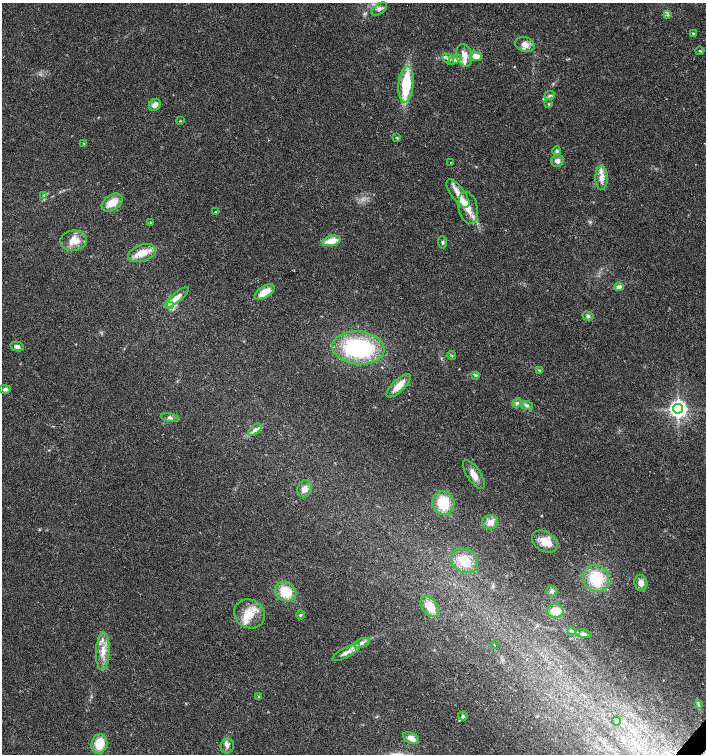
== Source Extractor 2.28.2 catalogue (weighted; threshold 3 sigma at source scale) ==
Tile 6 of 4 x 4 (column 2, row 2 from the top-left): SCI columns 1640-3047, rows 3009-4512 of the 6027 x 6022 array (HDU 1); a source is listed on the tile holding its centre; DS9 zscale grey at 2 x 2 block average (1 PNG px = mean of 2 x 2 image px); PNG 708 x 756 px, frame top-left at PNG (2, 3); each listed source drawn as its Kron ellipse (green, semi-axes under 4 px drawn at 4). Shown black and unused: <1% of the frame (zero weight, under 2 of 3 exposures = <1% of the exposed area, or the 3 px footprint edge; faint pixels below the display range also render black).
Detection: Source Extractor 2.28.2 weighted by HDU 2 'WHT'; one run over the whole footprint, this tile lists its part. Background 0.0317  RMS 0.0047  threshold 0.0212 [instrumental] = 3 sigma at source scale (4.5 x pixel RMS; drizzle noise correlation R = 1.50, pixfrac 1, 0.0396/0.0396 arcsec/px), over >= 5 px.
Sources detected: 82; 8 inside a brighter listed object's ellipse — not listed separately; the other 74 listed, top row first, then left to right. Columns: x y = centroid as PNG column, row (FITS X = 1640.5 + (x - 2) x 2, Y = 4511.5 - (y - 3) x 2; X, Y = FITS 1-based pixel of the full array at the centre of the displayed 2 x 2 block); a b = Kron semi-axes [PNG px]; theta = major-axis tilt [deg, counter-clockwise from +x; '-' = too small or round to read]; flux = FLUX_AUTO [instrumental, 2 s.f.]
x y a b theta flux
379 9 9 5 36 3.9
668 15 4 2 - 1.2
693 34 3 2 - 1.7
525 44 9 7 -16 8.4
700 51 4 2 - 1.1
464 55 11 7 -75 9.8
476 56 6 4 -22 11
448 59 6 4 -42 3.6
455 60 7 3 30 2.9
406 84 18 7 85 54
549 95 6 4 24 2.3
548 104 3 2 - 0.79
155 105 6 5 - 7.3
180 121 3 2 - 0.67
397 137 3 3 - 1
84 144 3 2 - 0.69
557 151 5 4 - 2
557 161 6 6 - 4.8
451 163 2 2 - 3.2
601 178 12 6 -90 8
458 193 17 6 -53 12
44 195 4 3 - 1.4
112 203 11 7 34 17
468 208 16 9 -78 15
216 212 4 3 - 0.96
150 223 3 2 - 0.78
73 241 13 10 6 14
331 241 9 5 13 17
442 242 6 3 -83 1.9
142 253 14 8 18 17
619 287 5 4 - 5.8
264 292 11 5 32 16
177 297 15 4 39 9.5
171 305 4 3 - 88
588 316 5 4 - 2.6
17 347 7 4 -12 3.6
358 348 26 16 -5 120
452 355 4 2 - 1
539 370 4 3 - 1.1
476 375 4 3 - 1.5
399 386 16 6 44 13
5 389 6 4 -1 3.1
517 403 5 3 - 2.1
527 405 6 4 -17 2.5
678 409 5 5 - 520
170 417 9 4 -11 3.2
255 430 8 4 39 3.7
474 474 17 7 -57 9.8
305 489 8 7 - 6.8
443 503 12 11 - 30
490 522 8 7 - 8.1
545 541 14 9 -34 15
465 561 14 11 -30 21
596 578 14 13 - 45
641 583 8 6 -79 6.3
552 591 5 5 - 3
285 592 11 9 -29 24
430 607 12 7 -52 16
555 611 8 7 - 16
250 614 16 14 -26 22
300 615 4 3 - 1.2
571 631 4 2 - 1.1
583 634 8 4 -11 2.7
362 643 8 4 21 4.2
494 645 2 2 - 0.55
103 651 19 6 87 14
346 653 15 5 28 7.6
259 696 4 3 - 1.1
698 705 4 2 - 1.2
463 716 5 4 - 1.8
616 721 4 3 - 1.4
411 738 8 5 -26 8.8
99 744 10 8 75 25
227 746 7 6 - 4